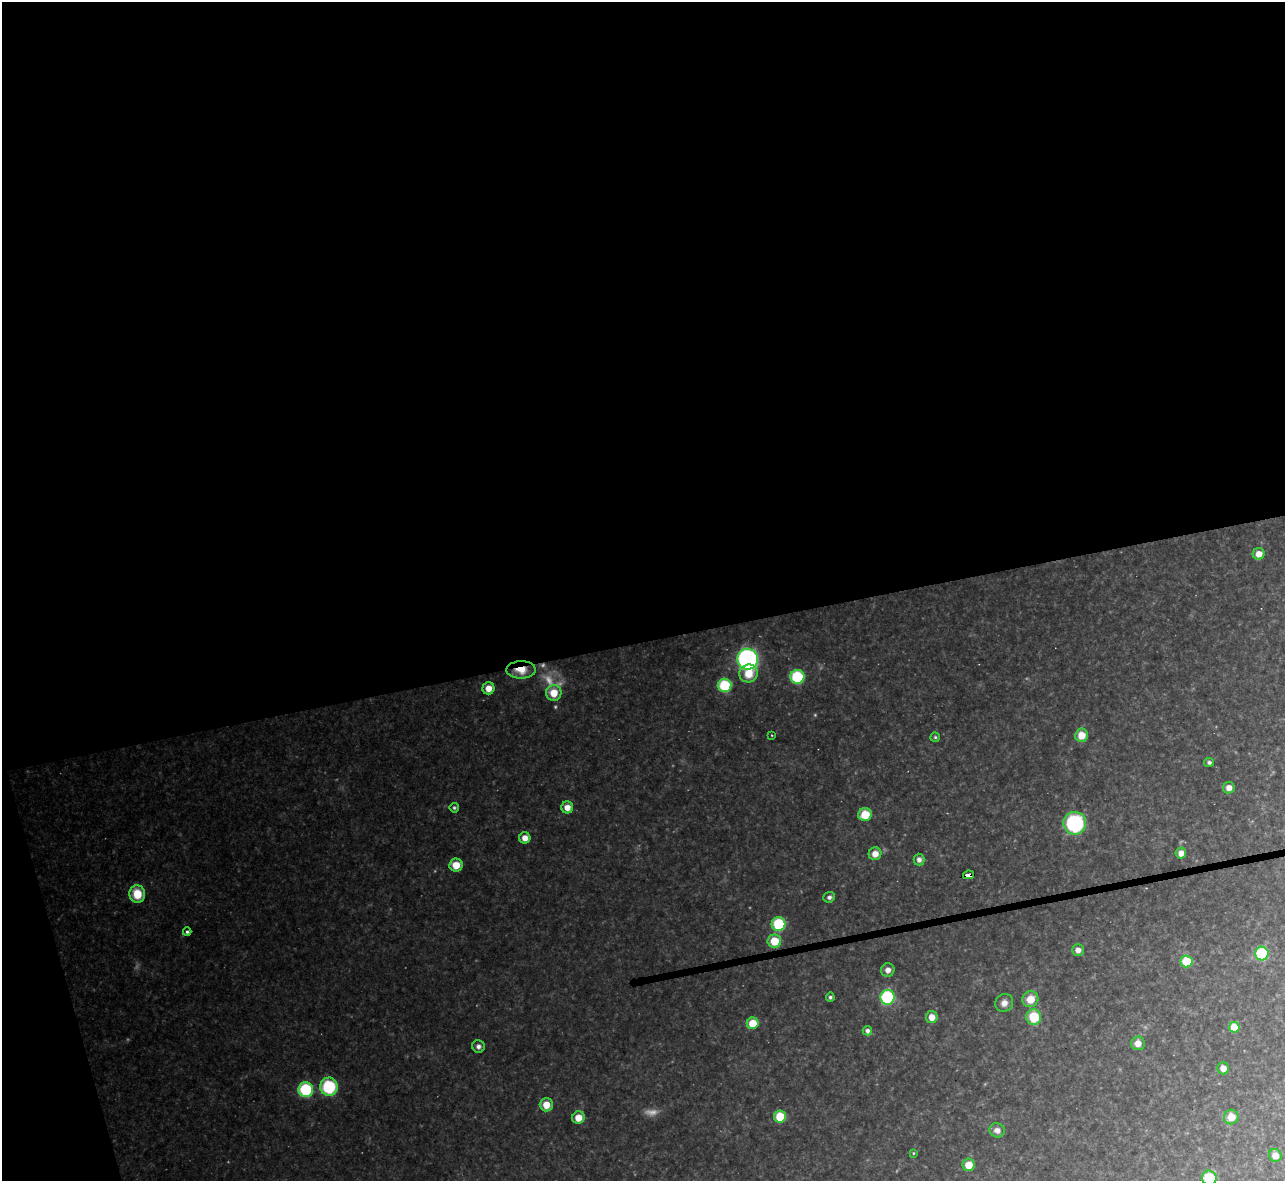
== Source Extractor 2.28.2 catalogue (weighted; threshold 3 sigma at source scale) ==
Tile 1 of 4 x 4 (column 1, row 1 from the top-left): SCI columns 1-1283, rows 3677-4855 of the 5133 x 5115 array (HDU 1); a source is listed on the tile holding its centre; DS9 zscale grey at full resolution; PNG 1287 x 1183 px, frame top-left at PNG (2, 2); each listed source drawn as its Kron ellipse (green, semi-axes under 4 px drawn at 4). Shown black and unused: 56% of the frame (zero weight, under 3 of 4 exposures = <1% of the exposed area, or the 3 px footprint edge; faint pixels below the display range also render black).
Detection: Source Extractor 2.28.2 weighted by HDU 2 'WHT'; one run over the whole footprint, this tile lists its part. Background 0.348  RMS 0.02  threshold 0.0884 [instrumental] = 3 sigma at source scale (4.5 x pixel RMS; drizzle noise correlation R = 1.50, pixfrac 1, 0.05/0.05 arcsec/px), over >= 5 px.
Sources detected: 61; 6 too faint to see at this stretch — neither listed nor drawn; the other 55 listed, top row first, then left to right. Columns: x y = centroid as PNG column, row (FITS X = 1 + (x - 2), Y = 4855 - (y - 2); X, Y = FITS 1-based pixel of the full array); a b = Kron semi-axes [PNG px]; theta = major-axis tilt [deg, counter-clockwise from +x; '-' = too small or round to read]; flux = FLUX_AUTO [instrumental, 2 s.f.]
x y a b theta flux
1259 554 6 5 - 19
748 659 10 10 - 470
521 670 15 8 0 29
748 673 9 9 - 32
797 677 7 7 - 120
725 685 7 6 - 110
488 688 6 6 - 20
554 693 8 7 - 35
772 735 3 2 - 1.6
1081 735 6 6 - 28
935 737 4 4 - 2.8
1209 762 5 4 - 4.8
1229 788 5 5 - 14
567 807 6 6 - 17
454 808 5 4 - 3.3
865 815 7 6 - 47
1075 823 11 11 - 190
525 838 5 5 - 17
1181 853 5 5 - 15
875 854 6 6 - 18
919 860 6 5 - 7.4
456 865 6 6 - 31
969 875 5 3 - 87
137 894 9 8 - 50
829 897 6 5 - 6.1
779 924 7 7 - 100
187 932 4 4 - 4.2
774 941 7 6 - 47
1078 950 6 5 - 11
1262 953 7 6 - 110
1186 961 6 6 - 55
888 970 7 6 - 12
830 997 5 4 - 3.8
888 997 7 7 - 190
1030 999 8 7 - 28
1004 1003 9 8 - 12
932 1017 6 5 - 19
1034 1017 8 7 - 60
753 1023 6 5 - 44
1234 1027 5 5 - 58
867 1031 5 4 - 7.8
1138 1043 7 6 - 17
478 1046 6 6 - 7.7
1223 1068 6 5 - 15
329 1087 9 9 - 110
306 1090 7 7 - 150
546 1105 6 6 - 27
780 1117 6 6 - 62
1231 1117 7 7 - 27
578 1118 6 6 - 25
997 1130 8 7 - 11
913 1153 4 3 - 1.9
1275 1155 6 6 - 17
969 1165 6 6 - 29
1209 1178 7 7 - 69
Overlapping masked pixels (flux is a lower limit): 2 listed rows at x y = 521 670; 969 875
Isophote crosses this tile's border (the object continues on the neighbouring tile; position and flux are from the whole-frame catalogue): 1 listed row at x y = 1209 1178